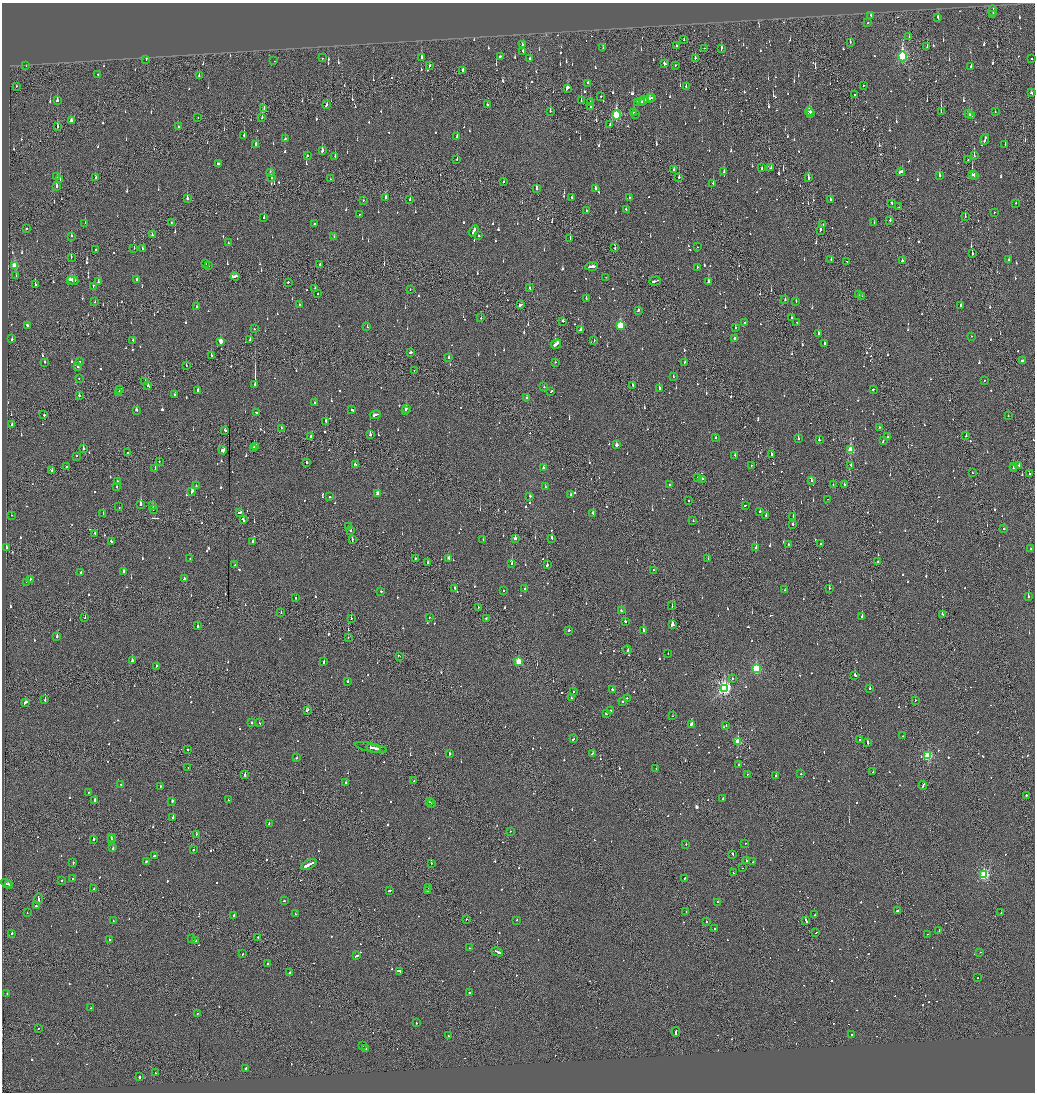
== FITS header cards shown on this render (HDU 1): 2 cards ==
NAXIS1  =                 2065
NAXIS2  =                 2180

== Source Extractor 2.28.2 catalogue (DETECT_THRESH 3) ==
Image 2065 x 2180 px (HDU 1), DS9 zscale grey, zoomed out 1/2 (1 PNG px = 2 x 2 image px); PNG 1037 x 1094 px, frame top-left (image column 1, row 2179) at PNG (2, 3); each listed source drawn as its Kron ellipse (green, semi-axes under 4 px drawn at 4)
Background -0.13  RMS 0.066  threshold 0.199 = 3 sigma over >= 5 px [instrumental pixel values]
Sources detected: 1358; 77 cannot appear on this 1/2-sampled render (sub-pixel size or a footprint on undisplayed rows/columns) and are neither listed nor drawn; of the other 1281, the 500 brightest by FLUX_AUTO listed and drawn (781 fainter detections omitted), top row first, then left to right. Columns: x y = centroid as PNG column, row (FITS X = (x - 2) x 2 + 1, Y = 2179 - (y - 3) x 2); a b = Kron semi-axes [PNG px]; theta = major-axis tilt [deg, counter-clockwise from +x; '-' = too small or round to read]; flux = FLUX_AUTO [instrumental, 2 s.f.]
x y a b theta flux
992 11 5 1 - 250
871 15 2 2 - 67
993 15 2 2 - 260
938 17 3 2 - 66
868 22 2 2 - 78
909 37 2 1 - 58
684 39 2 1 - 160
850 42 3 2 - 50
522 44 2 2 - 57
676 46 2 1 - 70
603 47 2 1 - 58
927 47 3 2 - 160
704 48 2 2 - 55
721 48 4 2 - 96
523 51 3 2 - 110
500 56 2 2 - 73
902 56 5 3 - 1700
322 58 2 2 - 53
421 58 3 2 - 120
530 58 2 2 - 60
695 58 3 2 - 83
1031 58 2 2 - 54
146 59 3 2 - 62
274 61 2 2 - 50
664 64 3 2 - 270
675 65 2 2 - 75
26 66 2 1 - 50
430 66 2 2 - 110
971 66 2 2 - 62
463 70 3 2 - 60
98 74 2 2 - 93
199 75 3 2 - 95
588 83 2 2 - 94
863 85 2 1 - 63
17 86 2 1 - 150
686 86 3 2 - 52
567 88 3 2 - 470
1031 93 2 2 - 77
854 95 2 2 - 58
601 96 2 2 - 76
652 98 2 1 - 58
649 99 5 2 - 310
57 101 3 2 - 110
581 101 2 1 - 110
643 101 4 2 - 170
640 102 4 2 - 120
590 103 2 2 - 67
637 103 3 2 - 95
487 104 2 1 - 380
326 105 3 2 - 110
591 107 3 2 - 360
264 109 3 1 - 80
550 111 2 2 - 64
809 111 4 2 - 180
633 112 3 2 - 56
941 112 2 1 - 160
995 112 2 2 - 69
811 113 3 2 - 110
635 114 2 2 - 240
969 114 3 2 - 130
616 115 5 3 - 1100
971 115 4 2 - 170
262 117 3 2 - 79
198 118 2 2 - 49
71 121 4 2 - 85
610 125 2 2 - 52
178 126 2 2 - 55
57 127 3 2 - 160
244 135 2 2 - 120
457 137 3 2 - 58
285 139 2 2 - 110
985 139 5 2 - 190
256 144 2 2 - 160
1005 144 2 2 - 59
322 151 3 2 - 130
307 156 2 2 - 65
335 156 3 2 - 120
974 156 2 1 - 230
457 159 3 2 - 73
968 160 2 2 - 58
218 163 2 2 - 290
762 168 3 2 - 85
771 168 2 2 - 55
674 170 2 2 - 580
270 172 3 2 - 63
724 172 3 2 - 54
901 172 4 2 - 180
939 175 2 2 - 820
972 175 3 1 - 600
974 175 2 1 - 450
57 176 2 2 - 63
679 177 2 2 - 150
96 178 3 2 - 70
272 178 2 2 - 85
808 178 3 2 - 270
330 179 2 1 - 54
60 180 3 1 - 150
504 181 2 1 - 130
713 183 2 2 - 110
56 186 3 2 - 220
595 188 2 2 - 160
537 189 3 1 - 280
572 197 2 2 - 53
629 197 2 2 - 55
385 198 3 2 - 280
187 199 2 2 - 1200
830 199 2 2 - 260
410 200 2 2 - 57
363 201 2 1 - 57
892 203 2 2 - 52
1016 203 2 2 - 52
899 207 2 1 - 66
626 209 3 2 - 110
586 210 2 2 - 50
994 212 2 2 - 66
359 215 2 2 - 53
264 217 2 2 - 100
965 217 2 1 - 160
890 220 2 2 - 69
85 223 2 1 - 110
171 223 2 1 - 78
874 223 2 2 - 86
314 224 2 2 - 94
823 224 2 2 - 72
27 229 2 1 - 76
820 230 3 2 - 80
474 231 6 2 58 280
152 235 2 2 - 110
71 236 2 2 - 54
479 236 2 2 - 120
334 237 2 1 - 88
570 239 2 1 - 85
228 243 2 2 - 54
697 247 2 1 - 72
134 248 2 1 - 53
615 248 2 2 - 59
142 249 3 2 - 66
96 250 2 1 - 290
972 254 2 2 - 86
71 257 3 1 - 110
831 260 2 1 - 51
1009 260 2 2 - 75
902 261 2 2 - 110
847 262 2 1 - 56
205 263 2 2 - 58
320 265 2 1 - 89
14 266 3 3 - 340
209 266 2 1 - 49
592 266 6 2 5 240
697 267 2 2 - 56
16 276 2 1 - 59
235 276 4 2 - 220
606 277 2 1 - 220
137 279 2 2 - 320
70 280 4 2 - 89
73 280 5 3 - 220
655 281 6 2 18 170
98 282 3 2 - 88
288 282 2 2 - 250
708 282 3 2 - 91
35 285 2 2 - 150
93 286 2 2 - 82
529 288 3 2 - 52
315 289 2 2 - 51
410 289 2 2 - 68
318 294 2 2 - 66
858 294 3 1 - 110
862 296 3 2 - 93
586 299 3 2 - 110
785 299 2 2 - 270
796 301 3 2 - 60
95 302 2 1 - 120
299 305 2 2 - 55
520 305 3 2 - 1400
961 306 2 2 - 68
197 307 2 2 - 85
638 310 2 2 - 84
792 317 2 1 - 110
481 318 2 2 - 67
563 321 2 2 - 62
797 322 2 2 - 68
745 323 2 2 - 170
27 325 3 2 - 170
620 325 4 3 - 730
367 327 2 2 - 65
735 328 2 2 - 80
254 329 2 2 - 110
581 329 3 2 - 210
819 333 2 2 - 72
971 336 2 2 - 72
12 339 3 2 - 85
250 339 2 2 - 94
735 339 3 2 - 86
133 340 2 2 - 51
220 341 3 2 - 170
594 341 2 2 - 49
824 343 2 2 - 62
556 344 5 2 - 360
411 352 2 2 - 360
211 356 2 2 - 80
448 357 2 2 - 74
79 361 2 2 - 150
1022 361 3 2 - 170
44 362 2 2 - 310
555 362 2 2 - 53
684 362 2 2 - 54
186 365 2 1 - 65
78 367 2 2 - 91
414 370 2 1 - 58
673 377 3 2 - 55
79 378 2 2 - 52
984 380 2 2 - 49
145 381 2 2 - 84
148 385 2 2 - 59
255 385 4 2 - 1700
633 386 3 2 - 95
544 387 2 2 - 170
659 388 3 2 - 170
873 389 2 2 - 120
120 390 3 2 - 120
197 391 3 2 - 190
551 391 3 2 - 110
118 392 3 2 - 110
79 395 3 2 - 54
174 395 2 2 - 69
527 397 2 2 - 99
314 403 2 2 - 63
406 408 3 2 - 210
136 410 3 2 - 110
352 410 3 2 - 120
405 410 2 1 - 68
256 412 2 2 - 70
44 415 2 2 - 95
375 415 6 2 15 200
1008 416 2 2 - 66
326 421 3 2 - 150
12 424 3 2 - 65
879 427 2 2 - 160
281 428 2 2 - 100
225 430 2 2 - 100
370 435 2 2 - 280
311 436 3 2 - 160
966 436 2 2 - 270
887 437 2 1 - 61
716 438 2 2 - 49
798 439 2 2 - 130
819 440 2 2 - 87
883 441 3 2 - 150
616 445 3 2 - 72
256 447 3 2 - 110
83 448 2 2 - 160
254 448 2 2 - 110
223 450 4 2 - 140
850 450 4 3 - 550
128 452 2 1 - 67
771 454 3 2 - 130
735 455 2 2 - 130
77 456 2 1 - 110
159 461 2 2 - 51
306 463 2 2 - 260
355 464 3 2 - 76
751 465 2 2 - 80
851 465 2 2 - 55
1019 465 2 2 - 84
66 467 2 2 - 220
1013 467 2 2 - 170
543 468 2 2 - 120
155 469 2 2 - 90
1013 469 2 2 - 190
52 471 2 2 - 110
972 473 2 1 - 58
1029 474 2 2 - 100
698 477 2 1 - 59
702 479 3 2 - 87
117 481 3 2 - 100
811 481 2 2 - 62
669 484 2 2 - 120
844 484 2 2 - 62
196 485 2 2 - 55
833 485 2 2 - 60
117 487 2 2 - 55
545 487 2 2 - 52
192 491 4 2 - 330
378 494 3 2 - 180
571 495 2 2 - 78
330 496 2 2 - 120
529 496 2 2 - 64
827 499 2 2 - 91
689 500 2 2 - 55
141 504 3 2 - 250
745 505 2 2 - 70
152 506 2 2 - 52
119 507 2 2 - 56
153 509 2 2 - 91
240 512 4 2 - 150
760 512 2 2 - 58
103 513 2 2 - 92
593 513 3 2 - 110
11 515 2 2 - 53
766 515 2 2 - 170
793 516 2 2 - 61
243 520 3 2 - 130
693 521 2 2 - 70
793 524 2 2 - 100
349 527 3 2 - 110
1004 529 2 2 - 120
350 530 2 2 - 350
95 533 2 2 - 200
515 538 2 2 - 380
552 538 2 2 - 150
352 540 3 1 - 140
483 540 2 2 - 66
111 541 3 2 - 120
253 541 2 2 - 70
821 543 2 2 - 52
788 544 2 2 - 54
6 548 2 2 - 130
756 548 2 2 - 350
1030 549 2 1 - 51
415 558 2 2 - 94
449 558 3 2 - 150
190 559 2 1 - 54
708 559 2 2 - 55
878 561 2 2 - 100
428 563 3 2 - 98
512 563 2 2 - 180
235 565 2 2 - 56
547 565 3 2 - 250
653 570 2 2 - 49
123 571 2 2 - 110
81 572 2 2 - 72
30 579 3 2 - 120
184 579 2 2 - 300
27 582 2 2 - 110
455 588 2 2 - 96
829 588 2 2 - 75
524 589 2 2 - 59
785 590 2 2 - 49
381 591 2 2 - 76
504 591 2 2 - 64
1028 597 2 2 - 1000
296 598 2 2 - 67
672 606 2 1 - 120
478 607 2 2 - 53
621 611 2 2 - 54
281 613 2 1 - 51
942 614 2 2 - 83
862 616 2 2 - 360
429 617 2 2 - 52
85 618 2 1 - 100
351 618 2 1 - 180
486 618 2 2 - 160
625 621 2 2 - 330
672 625 3 2 - 510
197 626 2 2 - 150
569 630 2 2 - 340
643 631 2 2 - 340
57 636 2 2 - 120
348 637 2 1 - 59
627 650 4 1 - 140
668 653 2 2 - 53
399 656 3 2 - 210
132 661 2 2 - 320
324 662 2 2 - 120
518 662 3 3 - 460
156 666 2 2 - 83
756 669 4 3 - 1200
855 675 3 2 - 300
732 678 2 2 - 56
348 681 2 2 - 110
724 688 4 3 - 2900
870 688 2 2 - 410
612 689 2 2 - 200
573 692 2 2 - 77
571 698 2 2 - 71
627 698 2 2 - 55
45 700 2 2 - 260
915 700 2 2 - 130
25 702 3 2 - 290
622 702 2 2 - 180
611 710 2 1 - 82
307 711 3 2 - 180
606 713 3 2 - 130
672 716 2 1 - 51
252 722 2 2 - 310
259 723 2 2 - 200
691 724 4 2 - 500
726 725 2 1 - 53
903 736 2 2 - 50
573 739 3 2 - 86
860 739 2 1 - 95
738 742 3 3 - 570
867 743 2 2 - 480
371 747 16 2 -11 270
374 748 7 2 -15 340
188 750 2 1 - 97
592 753 3 2 - 92
450 754 2 2 - 160
927 756 3 3 - 1100
297 758 2 2 - 110
739 764 2 2 - 79
188 768 2 1 - 59
656 769 2 2 - 51
873 772 2 2 - 56
747 774 2 1 - 120
801 774 2 2 - 73
245 775 2 2 - 180
776 776 2 1 - 550
414 781 2 2 - 57
346 783 2 2 - 85
121 784 2 2 - 76
923 785 4 2 - 230
160 786 2 2 - 58
89 792 2 2 - 52
1026 795 2 2 - 68
723 799 2 2 - 51
95 800 2 2 - 190
228 800 2 2 - 73
172 802 3 2 - 310
429 802 2 2 - 55
431 803 2 1 - 100
173 817 3 2 - 81
269 823 2 2 - 62
510 831 2 2 - 74
196 834 2 2 - 64
111 837 3 2 - 150
94 839 2 2 - 120
111 839 2 1 - 130
745 843 2 2 - 66
686 844 2 2 - 84
113 848 3 2 - 83
193 850 2 2 - 52
732 854 3 2 - 110
154 856 2 2 - 120
146 861 2 2 - 100
746 861 2 2 - 230
753 862 2 1 - 82
73 863 3 2 - 94
431 863 2 2 - 53
309 865 8 2 26 520
742 868 2 1 - 55
733 873 2 1 - 140
984 874 3 3 - 1700
72 879 3 2 - 110
684 879 3 2 - 95
62 881 2 2 - 57
7 884 6 2 -27 320
9 885 3 2 - 150
428 888 3 1 - 81
94 889 2 2 - 65
389 890 3 2 - 87
428 890 3 2 - 110
38 899 5 2 - 210
284 901 2 2 - 70
718 902 2 2 - 180
36 906 2 2 - 97
898 910 3 2 - 96
686 912 2 1 - 52
27 913 2 2 - 140
1001 913 2 2 - 66
296 914 3 2 - 260
233 915 3 2 - 120
814 915 2 2 - 52
466 919 2 2 - 63
113 920 2 2 - 57
517 920 2 2 - 70
806 921 3 1 - 590
706 922 2 2 - 69
715 929 2 2 - 73
939 931 3 2 - 120
816 932 2 2 - 90
12 933 2 2 - 120
927 934 2 1 - 62
258 937 2 2 - 85
192 938 2 2 - 67
109 940 2 2 - 180
196 941 2 2 - 210
469 948 2 2 - 57
497 952 6 2 -25 280
980 952 2 2 - 83
243 954 3 2 - 75
356 956 4 2 - 130
268 964 2 2 - 220
400 971 3 2 - 400
290 972 2 2 - 130
977 978 2 2 - 64
469 992 2 2 - 67
7 993 2 2 - 110
91 1008 3 2 - 77
197 1013 2 1 - 74
416 1023 2 2 - 140
38 1028 2 1 - 97
676 1032 5 1 - 200
851 1035 2 2 - 59
448 1036 2 2 - 78
362 1045 2 2 - 81
366 1049 2 2 - 51
246 1068 3 2 - 150
155 1073 2 1 - 54
140 1077 2 2 - 170
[781 fainter detections neither listed nor drawn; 77 sub-pixel or undisplayed-footprint detections neither listed nor drawn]